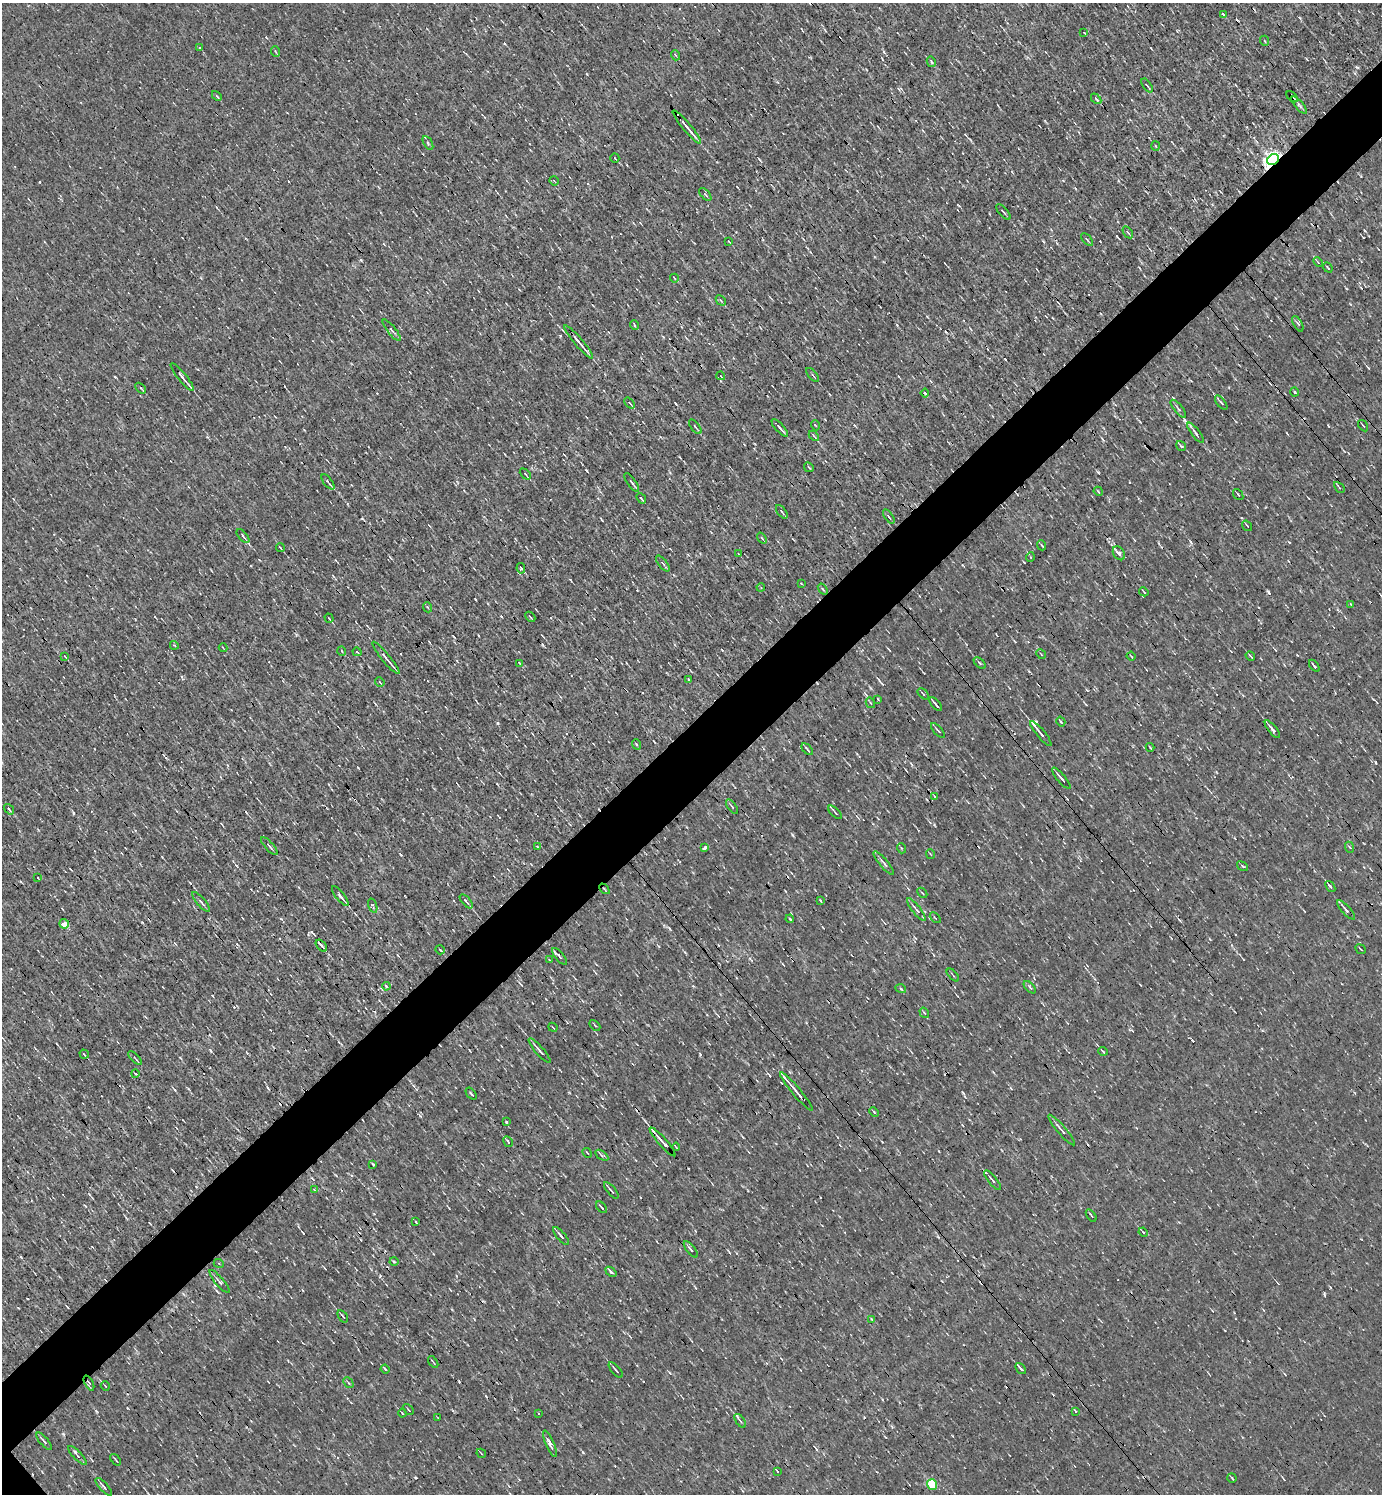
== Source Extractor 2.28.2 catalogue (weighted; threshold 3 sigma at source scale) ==
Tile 10 of 4 x 4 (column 2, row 3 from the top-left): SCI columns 1533-2912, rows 1493-2984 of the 5968 x 5969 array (HDU 1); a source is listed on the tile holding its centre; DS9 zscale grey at full resolution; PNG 1384 x 1496 px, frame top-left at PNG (2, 3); each listed source drawn as its Kron ellipse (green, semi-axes under 4 px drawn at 4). Shown black and unused: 5% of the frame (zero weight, under 3 of 4 exposures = <1% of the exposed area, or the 3 px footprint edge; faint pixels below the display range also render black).
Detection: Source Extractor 2.28.2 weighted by HDU 2 'WHT'; one run over the whole footprint, this tile lists its part. Background 0.00165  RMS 0.04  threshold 0.178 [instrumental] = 3 sigma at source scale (4.5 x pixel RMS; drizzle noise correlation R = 1.50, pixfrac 1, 0.05/0.05 arcsec/px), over >= 5 px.
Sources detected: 210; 17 cosmic-ray / hot-pixel residue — neither listed nor drawn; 1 inside a brighter listed object's ellipse — not listed separately; the other 192 listed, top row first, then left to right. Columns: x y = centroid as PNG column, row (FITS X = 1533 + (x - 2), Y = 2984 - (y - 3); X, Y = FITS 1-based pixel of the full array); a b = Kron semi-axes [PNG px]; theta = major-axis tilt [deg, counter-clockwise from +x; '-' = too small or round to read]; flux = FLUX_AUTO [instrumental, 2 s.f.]
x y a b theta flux
1223 14 4 3 - 5.2
1084 32 4 3 - 3.3
1265 41 5 3 - 3.5
199 47 4 3 - 4.7
276 52 5 3 - 4.1
675 55 5 3 - 3.5
931 62 5 4 - 5.3
1147 85 8 2 -53 4.8
217 96 6 3 -46 5.2
1292 97 7 3 -43 16
1096 99 6 3 -46 7.3
1299 105 11 4 -50 9.6
687 127 21 2 -50 36
428 143 7 3 -59 5.5
1156 146 5 3 - 3.9
615 158 4 2 - 3.3
1273 160 6 5 - 2000
554 181 5 2 - 3.1
705 194 8 3 -49 5.5
1003 212 9 2 -48 5.4
1128 232 7 3 -55 5.4
1087 239 7 2 -50 4.5
729 242 3 2 - 2.6
1318 262 5 3 - 3.9
1328 267 6 3 -51 3.5
674 278 4 2 - 2.8
721 300 6 3 -46 4.9
1298 324 8 3 -59 6.6
634 325 5 3 - 3.7
392 330 13 4 -51 11
579 342 21 2 -49 29
813 375 8 3 -51 6.9
721 376 4 3 - 2.5
182 377 17 3 -51 18
141 388 6 2 -46 4.5
1295 392 4 3 - 3.7
925 393 4 2 - 3.8
630 403 6 2 -49 4.9
1221 403 8 2 -50 4.8
1178 409 11 4 -51 8.9
815 425 5 3 - 3.5
1363 426 6 2 -55 4.2
695 427 8 2 -52 5.9
780 428 11 2 -48 11
1195 433 12 4 -53 12
814 436 6 3 -45 4.8
1181 446 5 4 - 6.6
809 467 5 2 - 3.2
525 474 6 3 -46 4.4
328 482 9 2 -52 6.8
632 482 11 3 -54 9.4
1339 487 6 3 -46 4.3
1098 491 5 3 - 3.7
1238 495 6 2 -50 4.1
641 498 5 2 - 5.1
782 512 8 3 -52 5.6
889 516 8 2 -54 5.5
1247 526 6 2 -55 3.8
243 536 8 3 -47 9.2
762 538 6 3 -53 4.1
1041 545 5 3 - 3.7
280 548 4 3 - 4
1119 553 7 5 -54 13
739 554 4 2 - 2.8
1030 557 5 3 - 3.8
663 563 9 3 -50 6.1
521 568 5 4 - 6.5
801 583 3 2 - 3
761 587 4 3 - 3.9
823 589 6 3 -53 4.6
1144 592 5 2 - 3.8
1351 604 4 3 - 5.4
427 607 5 3 - 3.9
530 617 6 2 -45 3.1
329 618 5 2 - 3.8
174 645 4 2 - 3
223 648 4 2 - 3.5
342 651 5 3 - 3.1
357 652 4 3 - 17
1041 654 5 2 - 2.5
1131 656 4 2 - 3.1
1250 656 5 2 - 3.9
65 657 3 2 - 3.1
386 658 20 3 -51 21
519 663 4 3 - 2.9
980 663 7 4 -44 6
1314 666 7 2 -53 6.6
689 679 3 3 - 16
380 682 5 2 - 3.5
923 694 7 2 -45 3.7
878 699 3 2 - 3.1
870 703 5 4 - 5.3
936 704 8 2 -48 16
1061 722 5 3 - 4.6
1272 729 11 3 -51 15
938 731 9 2 -48 6
1041 733 16 3 -51 22
636 744 5 3 - 4.1
1150 747 4 2 - 3.2
807 749 7 2 -46 5.7
1061 778 13 2 -50 15
935 797 4 2 - 4.4
732 807 8 2 -54 5.9
9 809 6 3 -53 5.4
835 812 9 2 -45 5.7
269 846 11 3 -48 8
537 846 4 2 - 2.8
1349 847 6 3 -67 4.7
705 848 3 3 - 270
901 848 5 3 - 4.2
930 854 5 3 - 3
884 863 15 3 -50 13
1242 866 6 3 -36 5.1
38 878 3 2 - 6.4
1330 887 6 4 -52 8.5
604 889 6 2 -46 3.2
922 893 6 2 -46 3.4
340 896 12 4 -51 13
466 901 8 3 -48 8.4
821 901 3 2 - 2.9
201 902 12 4 -50 13
373 906 7 4 -71 8.1
916 909 14 4 -52 12
1346 910 12 4 -48 14
935 918 6 2 -44 3.3
790 919 4 3 - 3.1
64 924 5 4 - 38
321 946 7 3 -48 10
1361 949 5 2 - 3.4
440 950 5 2 - 3.8
560 956 10 3 -50 8.2
549 960 2 2 - 2.5
953 975 8 2 -46 4.4
386 986 4 3 - 3.4
1030 987 7 3 -45 5.7
901 989 5 3 - 3.5
924 1013 6 4 -57 5
595 1025 6 2 -45 3.5
553 1027 5 2 - 3
540 1051 16 3 -49 16
1103 1051 5 2 - 3.7
84 1054 5 2 - 4.3
135 1058 9 2 -45 4.9
135 1073 4 3 - 4
796 1092 25 3 -50 34
471 1094 7 2 -50 4.1
874 1112 5 3 - 3.6
506 1122 4 3 - 4
1062 1130 20 3 -49 15
508 1142 6 3 -61 8
662 1142 19 3 -49 27
676 1147 4 2 - 3.1
587 1153 5 2 - 3.9
602 1155 7 4 -34 6.2
373 1164 3 2 - 3.6
992 1180 12 3 -50 9.2
314 1190 4 4 - 3.4
611 1190 10 3 -50 7.7
601 1207 7 2 -49 5.8
1091 1215 7 2 -54 4
416 1222 4 2 - 2.4
1143 1232 5 3 - 4.6
561 1236 11 3 -50 11
691 1249 10 2 -51 6.8
394 1262 4 3 - 3.7
219 1264 5 3 - 3.7
611 1272 6 3 -41 7.7
219 1281 14 4 -50 9.2
343 1316 7 3 -55 5.5
872 1319 4 3 - 5
433 1362 7 2 -54 4
385 1369 4 2 - 4
1021 1369 6 2 -48 10
616 1370 9 3 -49 8.6
348 1382 6 3 -46 4.7
89 1383 8 4 -64 7.5
105 1386 5 2 - 3.4
408 1410 6 3 -50 4.3
1076 1411 3 3 - 18
402 1413 4 2 - 4
539 1413 2 2 - 3.5
438 1418 3 2 - 2.7
740 1421 8 3 -56 5.5
44 1441 10 3 -50 9.8
550 1444 14 4 -66 17
481 1453 5 2 - 3.2
77 1455 12 4 -46 10
116 1460 6 2 -53 3.9
778 1472 3 3 - 19
1232 1478 5 2 - 3.4
932 1484 5 5 - 190
104 1487 11 3 -48 8.6
Overlapping masked pixels (flux is a lower limit): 5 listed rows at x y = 1292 97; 1273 160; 604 889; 662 1142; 89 1383
Unlisted compact peaks at least as high as the median listed source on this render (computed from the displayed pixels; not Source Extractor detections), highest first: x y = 1186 422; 1268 592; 498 723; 700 1054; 1357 67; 1098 472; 63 1434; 311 932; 73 813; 583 1452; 792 835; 963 1093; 475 599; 380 1276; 210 1050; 587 74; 1324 1294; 897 325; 115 377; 401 855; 420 1116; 190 883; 586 470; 358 768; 884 52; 934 825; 871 688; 676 404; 162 857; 303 1233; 670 929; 89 1194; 1024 562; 879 680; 85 1206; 1289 542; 1117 236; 1328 426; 1029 671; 175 1090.